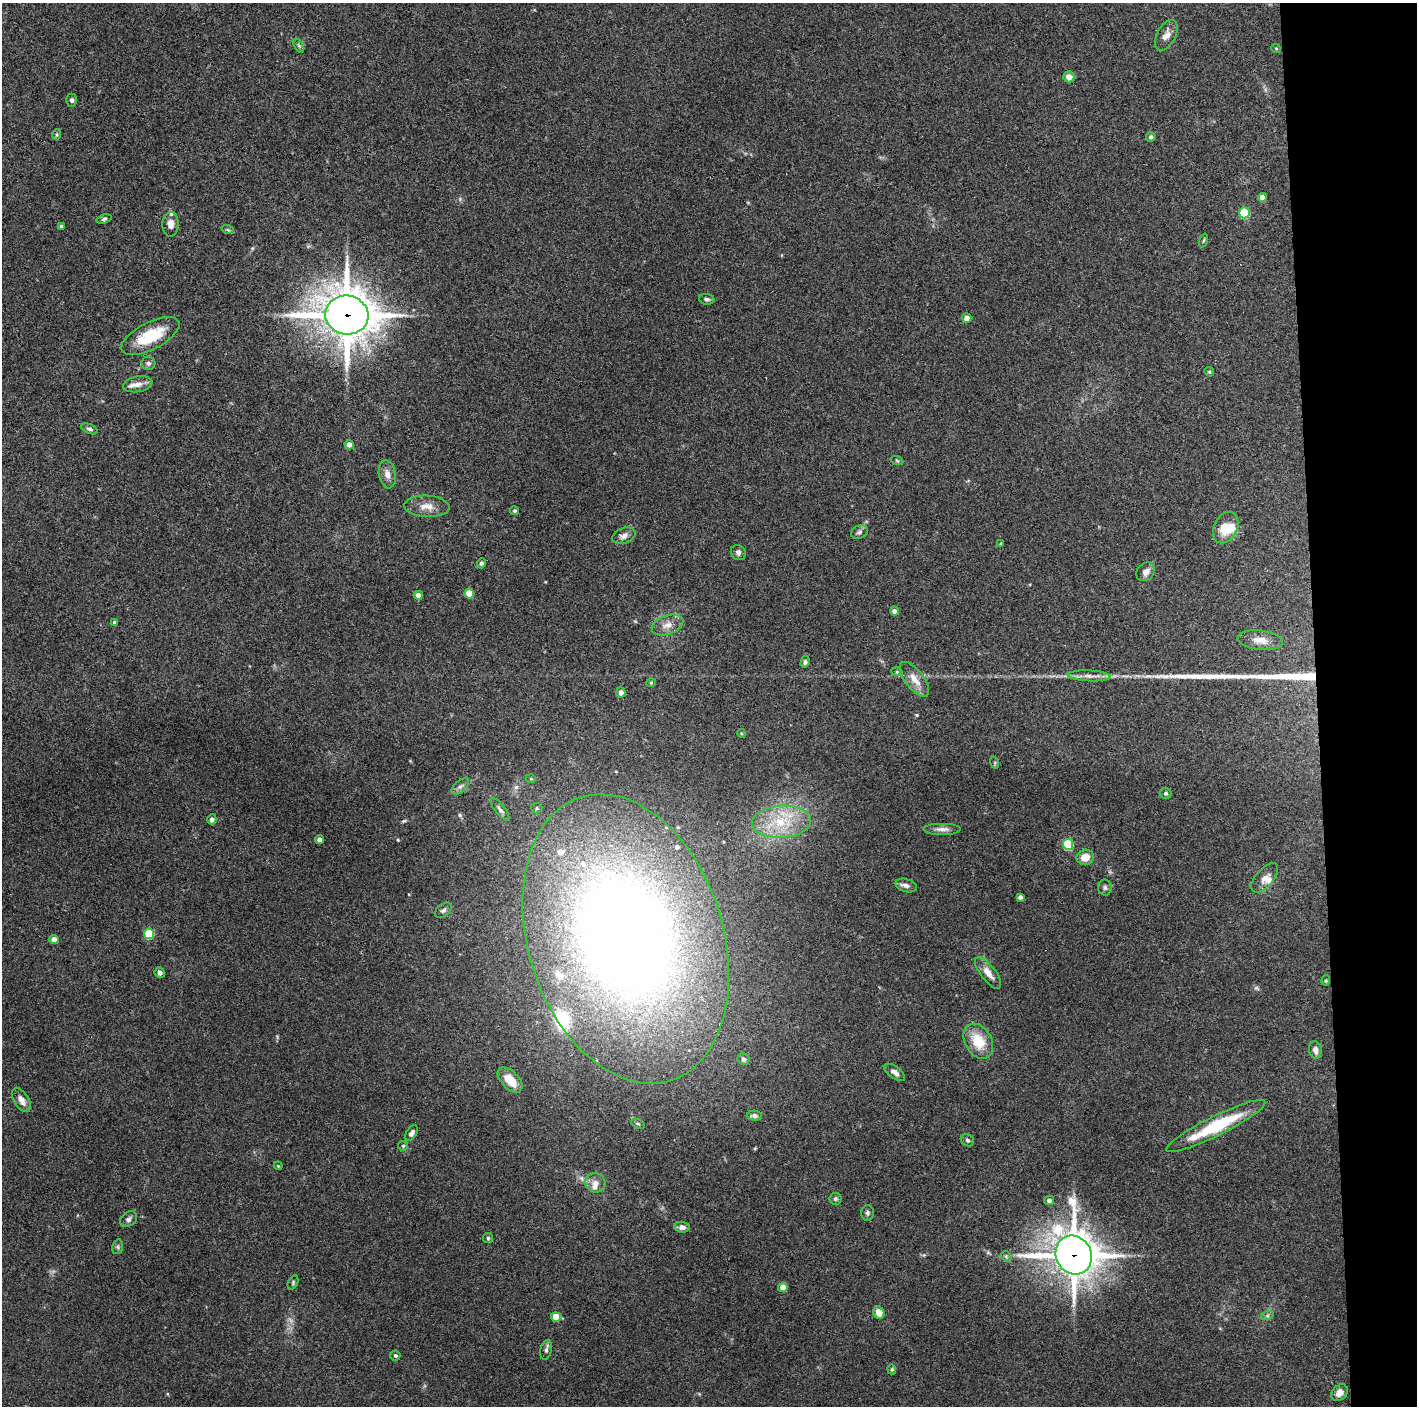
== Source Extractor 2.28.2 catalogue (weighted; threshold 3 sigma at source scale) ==
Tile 6 of 3 x 3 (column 3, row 2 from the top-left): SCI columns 2831-4245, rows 1409-2812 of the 4246 x 4219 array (HDU 1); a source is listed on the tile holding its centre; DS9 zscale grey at full resolution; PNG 1419 x 1408 px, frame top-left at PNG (2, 3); each listed source drawn as its Kron ellipse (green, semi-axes under 4 px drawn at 4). Shown black and unused: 7% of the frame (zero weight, under 3 of 4 exposures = <1% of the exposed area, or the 3 px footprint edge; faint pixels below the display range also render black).
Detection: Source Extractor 2.28.2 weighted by HDU 2 'WHT'; one run over the whole footprint, this tile lists its part. Background 0.16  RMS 0.0072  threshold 0.0322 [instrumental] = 3 sigma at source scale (4.5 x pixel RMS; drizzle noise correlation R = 1.50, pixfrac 1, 0.05/0.05 arcsec/px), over >= 5 px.
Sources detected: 117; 2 too faint to see at this stretch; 2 inside a brighter object's white glare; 2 long thin detections or spike segments (spike, bleed or trail) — neither listed nor drawn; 9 inside a brighter listed object's ellipse — not listed separately; the other 102 listed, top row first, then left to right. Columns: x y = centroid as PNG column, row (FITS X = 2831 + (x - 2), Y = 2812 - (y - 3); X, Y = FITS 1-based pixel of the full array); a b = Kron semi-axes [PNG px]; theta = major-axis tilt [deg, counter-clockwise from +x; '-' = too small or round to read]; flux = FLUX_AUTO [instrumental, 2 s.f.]
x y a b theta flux
1166 35 17 9 61 6
299 46 8 4 -59 1.3
1276 48 5 3 - 0.57
1069 77 5 5 - 4.8
72 100 6 5 - 1.7
57 134 5 3 - 0.96
1151 137 5 4 - 1.7
1262 197 4 4 - 5.4
1244 213 5 5 - 43
104 219 7 4 19 1.2
171 224 12 8 87 5.4
61 226 4 3 - 1
228 230 6 4 -18 0.94
1204 240 7 3 71 0.9
707 299 8 5 -6 1.9
347 315 22 19 -12 2300
967 318 5 4 - 4.2
150 336 32 13 27 31
148 363 7 6 - 1.9
1209 372 5 4 - 0.83
138 384 15 8 10 5.1
89 429 9 4 -24 1.6
349 445 4 4 - 8.5
897 461 6 4 -20 0.97
387 474 14 8 -81 5.2
427 506 23 10 -3 8.1
515 511 4 4 - 1.1
1226 527 16 11 64 14
859 532 8 6 22 2.1
624 536 12 7 22 3.9
1001 544 3 3 - 1.3
738 553 8 7 - 2.1
481 563 5 4 - 1.4
1146 572 10 8 47 4.5
469 593 5 5 - 17
418 595 4 4 - 7.1
894 611 4 4 - 3.4
114 622 4 4 - 1.3
667 625 16 9 19 6.4
1260 640 23 9 -7 7.6
805 662 6 4 75 1.6
897 672 6 3 -17 0.85
1089 676 21 5 -3 5
914 679 21 9 -52 8.4
651 683 4 4 - 0.74
621 692 5 4 - 3.2
741 733 4 3 - 0.69
995 763 6 4 -73 0.86
531 779 5 3 - 0.67
460 786 10 5 40 2.3
1166 793 6 5 - 1.2
537 808 6 5 - 1.2
500 809 13 5 -51 2.5
212 819 5 4 - 2.3
781 822 29 16 3 29
942 829 19 6 0 4
319 840 4 4 - 2.8
1068 844 5 5 - 44
1085 857 9 7 12 8.4
1265 878 18 9 49 5.1
906 885 11 6 -16 3
1105 887 8 7 - 2
1020 897 4 4 - 1.9
443 910 9 6 39 2.1
149 934 5 5 - 33
54 939 4 4 - 5.2
626 939 149 97 -72 960
160 973 5 5 - 2.8
988 973 19 7 -53 6.7
1326 981 5 4 - 0.86
978 1041 19 13 -60 18
1315 1050 8 6 -82 3.8
743 1059 6 5 - 2.9
894 1072 12 6 -36 3.7
510 1080 15 8 -46 14
21 1100 13 7 -58 5.5
755 1116 7 5 -4 2.3
638 1124 7 4 -23 1.1
1216 1126 55 10 26 45
411 1133 9 5 57 2.7
967 1140 7 5 -31 1.5
403 1146 5 4 - 0.97
278 1166 4 3 - 0.75
595 1183 10 9 - 4.7
835 1199 6 6 - 1.5
1049 1200 5 5 - 2.3
867 1213 7 6 - 1.8
128 1219 9 7 38 2.4
682 1227 8 5 -6 3.1
488 1238 5 5 - 1
117 1247 7 5 75 1.5
1074 1255 20 17 -63 2000
1006 1256 6 4 -46 1.1
293 1282 7 4 66 1.1
783 1287 4 4 - 8.8
879 1313 6 5 - 7
1267 1316 6 4 18 1.3
556 1317 5 4 - 16
546 1350 10 5 77 1.8
395 1356 5 5 - 1.4
892 1369 5 4 - 0.85
1339 1393 9 7 45 5.2
Overlapping masked pixels (flux is a lower limit): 2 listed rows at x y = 347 315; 1074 1255